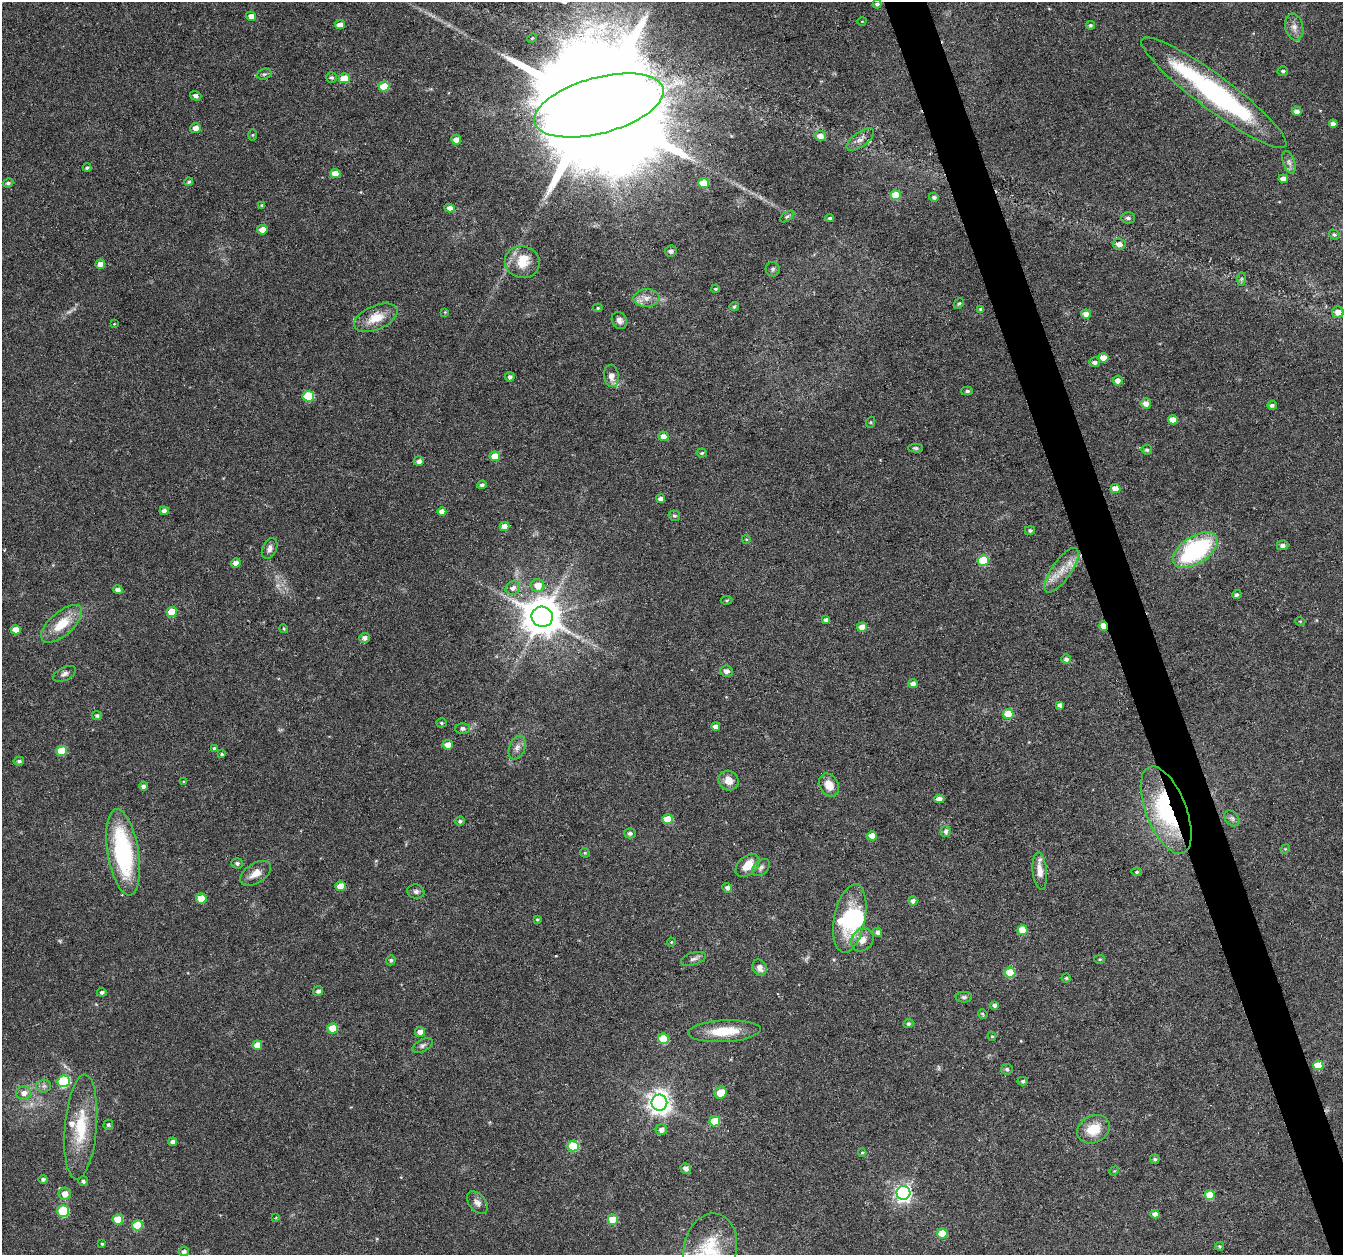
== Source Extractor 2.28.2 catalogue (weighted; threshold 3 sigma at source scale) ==
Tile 6 of 4 x 4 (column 2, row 2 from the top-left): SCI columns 1342-2682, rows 2570-3822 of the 5368 x 5192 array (HDU 1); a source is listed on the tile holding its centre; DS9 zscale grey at full resolution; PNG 1345 x 1257 px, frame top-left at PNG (2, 2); each listed source drawn as its Kron ellipse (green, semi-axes under 4 px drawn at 4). Shown black and unused: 3% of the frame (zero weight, under 3 of 6 exposures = <1% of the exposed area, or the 3 px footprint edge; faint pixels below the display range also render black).
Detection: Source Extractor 2.28.2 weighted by HDU 2 'WHT'; one run over the whole footprint, this tile lists its part. Background 0.0242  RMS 0.0028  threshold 0.0114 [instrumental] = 3 sigma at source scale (4.09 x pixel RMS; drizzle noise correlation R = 1.36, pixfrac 0.8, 0.0396/0.0396 arcsec/px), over >= 5 px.
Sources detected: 217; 3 too faint to see at this stretch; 4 inside a brighter object's white glare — neither listed nor drawn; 4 inside a brighter listed object's ellipse — not listed separately; the other 206 listed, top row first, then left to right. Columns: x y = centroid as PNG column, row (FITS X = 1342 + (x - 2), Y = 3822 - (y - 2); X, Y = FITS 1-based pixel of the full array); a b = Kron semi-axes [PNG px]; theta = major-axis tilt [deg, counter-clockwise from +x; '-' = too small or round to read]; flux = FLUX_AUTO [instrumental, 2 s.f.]
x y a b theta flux
877 4 4 4 - 0.62
251 16 5 4 - 1.9
862 21 4 3 - 0.2
340 25 5 4 - 1.9
1090 25 4 4 - 0.39
1294 27 14 9 -77 1.7
532 38 5 4 - 0.3
1283 71 5 5 - 0.54
264 74 7 5 19 0.48
331 77 5 5 - 0.51
344 78 5 5 - 5.2
384 86 5 5 - 7
1214 93 89 17 -37 52
196 96 6 4 -18 0.99
599 105 66 28 15 17000
1297 111 5 4 - 1.5
1333 124 4 4 - 1.2
195 128 5 5 - 2
253 135 5 4 - 0.27
820 136 6 5 - 2
860 139 16 7 36 1.7
456 140 5 4 - 2.6
1289 162 12 6 -71 1
87 168 4 4 - 0.49
335 174 5 4 - 4.4
1283 179 4 4 - 1.6
189 182 4 4 - 0.47
8 183 5 4 - 0.56
704 183 5 5 - 7.5
896 195 5 5 - 4.7
934 197 5 4 - 0.59
262 205 4 3 - 0.28
450 208 5 4 - 1.6
787 217 8 4 34 0.44
830 218 4 3 - 0.45
1128 218 7 5 -2 0.73
262 230 5 5 - 2.4
1334 235 5 4 - 0.46
1119 244 6 5 - 1.7
671 251 6 5 - 0.91
522 262 17 16 - 5.5
100 264 5 4 - 1.8
773 269 7 7 - 0.62
1241 279 7 4 89 0.48
715 289 4 3 - 0.27
646 298 13 9 1 2.2
959 304 6 4 47 0.45
734 306 4 4 - 0.42
598 308 5 4 - 0.35
981 309 4 4 - 0.39
445 312 4 4 - 0.21
1338 312 6 6 - 1.8
1086 314 5 4 - 1.6
376 318 23 12 23 5.1
619 320 9 7 -62 1.3
114 324 4 2 - 0.2
1103 358 5 5 - 3.2
1095 362 5 5 - 0.92
611 376 11 7 -82 1.8
510 377 5 4 - 0.86
1118 381 5 5 - 1.7
967 391 6 4 0 0.53
308 396 6 5 - 14
1146 403 5 5 - 1.8
1272 405 5 4 - 0.89
1173 420 5 4 - 2.9
871 422 5 3 - 0.28
663 436 5 5 - 2.1
916 448 7 4 -1 0.46
1147 450 5 4 - 0.63
702 453 5 4 - 0.41
495 456 5 5 - 4.7
419 461 5 5 - 1.2
482 485 5 4 - 0.64
1115 489 5 4 - 3
661 499 4 4 - 1
164 511 4 4 - 1.1
442 511 4 4 - 2.1
674 516 6 5 - 0.45
505 526 5 4 - 2.9
1030 531 5 4 - 0.55
746 539 4 3 - 0.23
1282 545 6 5 - 0.92
270 549 11 7 66 1.2
1195 550 25 13 33 33
983 561 5 5 - 15
236 563 5 4 - 1.7
1062 570 26 10 55 4.6
538 586 7 6 - 3.5
513 588 7 6 - 1.3
118 590 5 4 - 1.1
1237 595 5 4 - 0.56
727 600 6 4 6 0.34
172 612 5 5 - 5.6
542 617 11 10 - 790
826 620 4 4 - 0.87
1300 621 5 3 - 0.26
62 624 25 12 41 6.9
1104 626 5 4 - 5.9
862 627 5 4 - 3
284 629 4 3 - 0.26
16 630 5 4 - 2.7
364 638 5 5 - 1.1
1066 659 5 4 - 0.81
726 671 6 5 - 1.1
64 674 12 6 27 1
913 684 5 4 - 1.4
1060 705 4 4 - 1.2
1008 714 5 5 - 8.4
97 716 5 4 - 0.57
441 723 5 4 - 0.43
716 727 4 4 - 1.9
463 728 7 5 -1 0.88
448 745 5 5 - 2.4
517 747 12 8 68 1.5
214 748 3 3 - 0.44
61 751 5 5 - 7.8
221 754 4 3 - 0.3
19 761 5 4 - 0.63
728 781 10 9 - 2.8
184 782 4 3 - 0.27
829 785 12 9 -62 3.4
143 786 4 4 - 0.9
939 799 5 4 - 1.7
1166 810 46 20 -68 31
1232 818 9 6 -49 0.8
668 819 5 5 - 7.3
460 821 5 4 - 0.54
945 831 5 5 - 0.85
630 833 6 5 - 0.66
872 836 5 4 - 3.9
1285 849 5 4 - 0.25
123 852 44 15 -81 32
585 853 5 4 - 0.31
237 863 5 5 - 0.61
748 865 14 9 42 4.2
761 867 10 7 43 0.96
1040 871 18 7 -84 2.5
1137 872 5 4 - 0.36
256 873 17 10 34 2.8
340 886 5 5 - 4.2
727 888 5 4 - 0.98
416 891 8 7 - 0.81
201 898 5 5 - 5.6
913 901 4 4 - 1.2
850 918 35 15 79 17
537 920 4 3 - 0.3
1022 930 5 5 - 8.1
878 932 5 4 - 1
862 940 12 10 51 2.4
671 942 4 4 - 0.25
693 959 13 6 17 0.91
1100 959 5 4 - 0.31
391 960 5 4 - 0.46
760 967 8 6 -63 1.8
1010 972 5 5 - 11
1066 978 4 4 - 0.37
318 991 5 4 - 0.97
102 992 4 4 - 0.75
964 997 8 5 0 0.58
995 1005 4 4 - 1.1
983 1014 5 4 - 0.37
908 1024 5 4 - 0.53
333 1028 5 5 - 7.3
724 1031 36 11 3 7.6
420 1032 5 5 - 1.8
992 1036 4 4 - 0.28
663 1039 5 5 - 9
257 1045 5 4 - 3.6
423 1046 11 6 27 0.86
1318 1065 5 5 - 4.8
1007 1069 5 5 - 0.49
64 1081 6 6 - 21
1023 1081 5 4 - 0.52
44 1086 7 6 - 0.81
24 1093 7 6 - 1.7
721 1093 6 6 - 4
659 1103 8 8 - 220
715 1121 5 5 - 7.8
108 1125 5 4 - 0.48
81 1127 52 16 85 12
1093 1129 17 13 28 5.9
661 1130 5 5 - 1.3
173 1142 4 4 - 1.2
573 1146 5 5 - 12
862 1153 4 4 - 0.33
1155 1159 4 4 - 0.51
686 1168 5 5 - 1.1
1114 1171 5 4 - 0.26
43 1179 4 4 - 0.6
83 1181 5 5 - 0.65
903 1193 7 7 - 95
65 1194 6 6 - 2.6
1210 1195 5 5 - 6.3
477 1203 13 8 -51 1.4
63 1211 6 5 - 17
1155 1214 4 4 - 1.8
276 1218 4 3 - 0.25
118 1219 5 5 - 5.5
613 1220 5 5 - 7.5
137 1225 5 5 - 9.7
942 1233 5 5 - 6.3
102 1244 4 4 - 0.33
1219 1246 4 4 - 0.37
710 1248 35 26 77 13
184 1251 5 4 - 0.81
Overlapping masked pixels (flux is a lower limit): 2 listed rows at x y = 1104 626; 1166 810
Isophote crosses this tile's border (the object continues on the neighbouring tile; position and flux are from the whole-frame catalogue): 1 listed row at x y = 710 1248